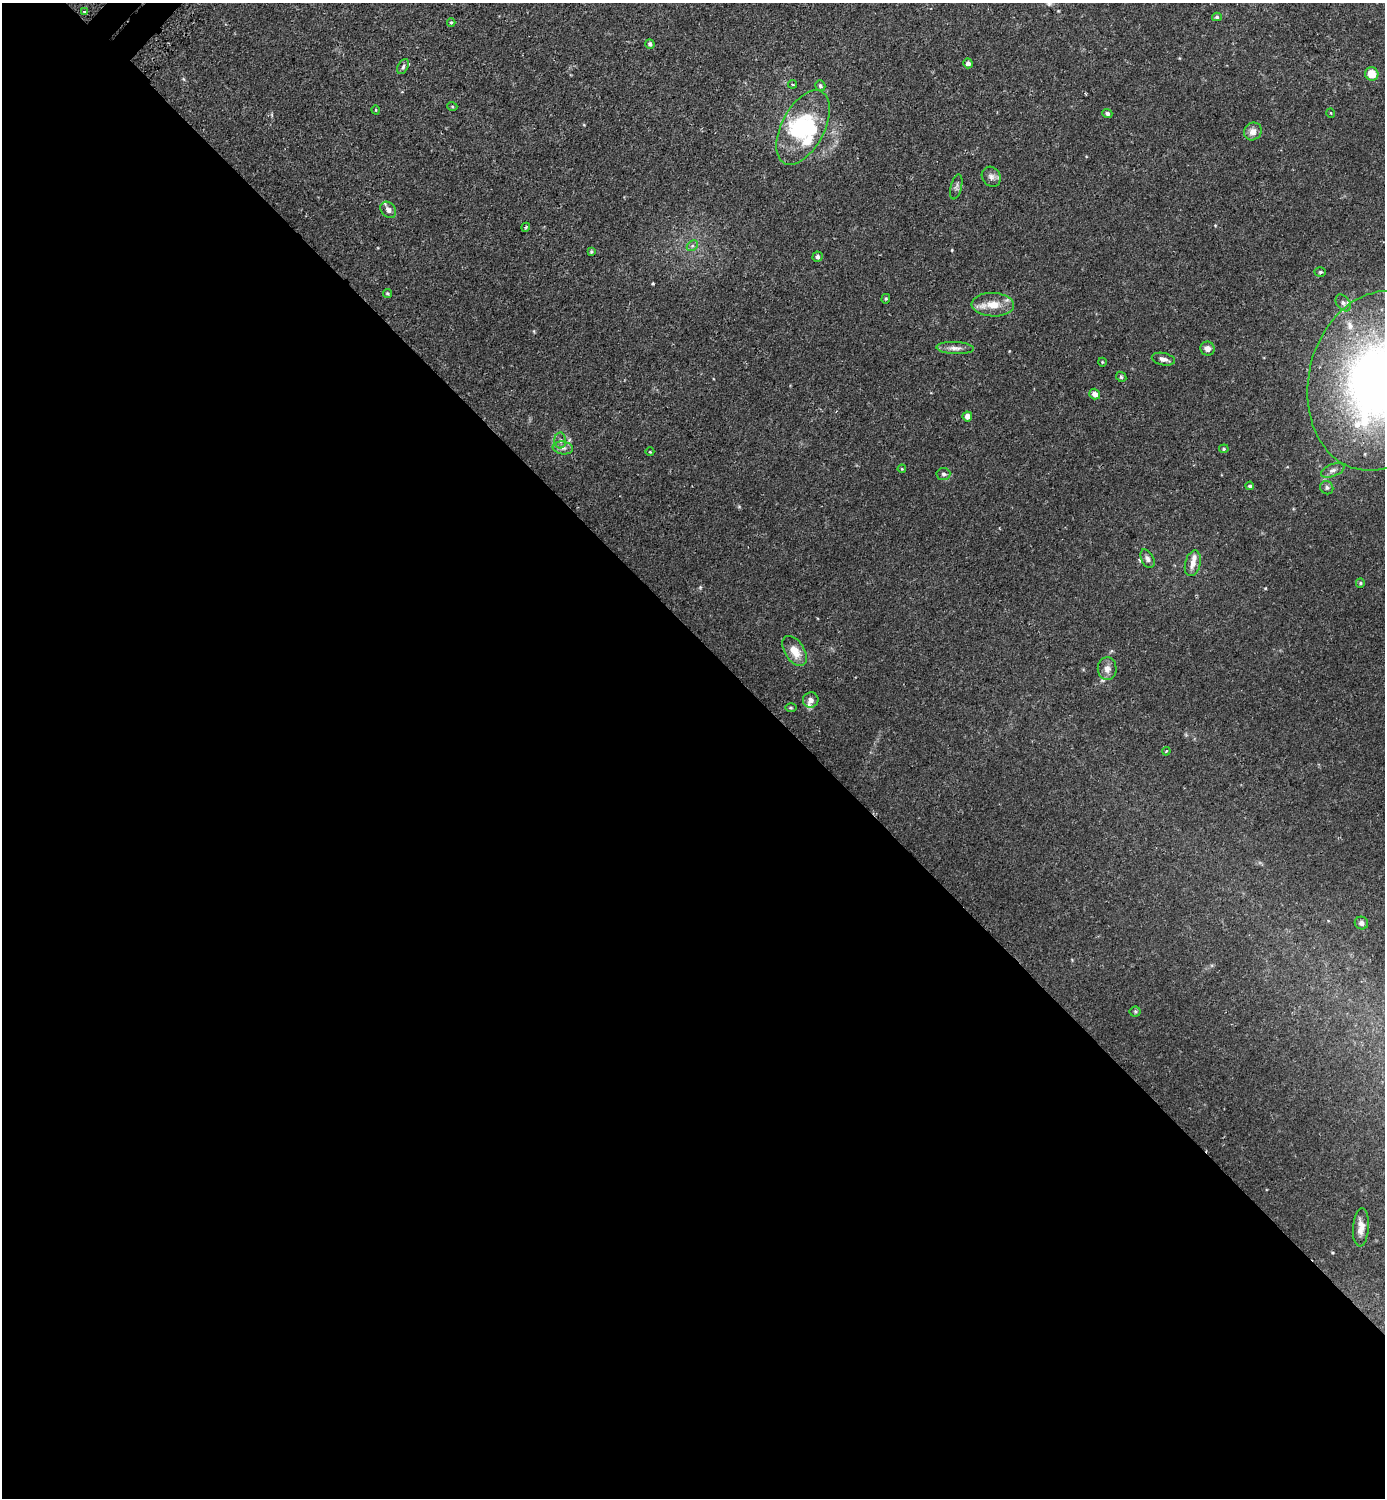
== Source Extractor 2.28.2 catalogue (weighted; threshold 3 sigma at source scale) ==
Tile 14 of 4 x 4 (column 2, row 4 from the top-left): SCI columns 1559-2941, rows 19-1514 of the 6036 x 6033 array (HDU 1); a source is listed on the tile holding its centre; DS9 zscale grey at full resolution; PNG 1387 x 1500 px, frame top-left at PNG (2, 3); each listed source drawn as its Kron ellipse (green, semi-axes under 4 px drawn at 4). Shown black and unused: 58% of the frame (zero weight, under 2 of 3 exposures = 3% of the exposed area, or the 3 px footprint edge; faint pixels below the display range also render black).
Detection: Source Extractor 2.28.2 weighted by HDU 2 'WHT'; one run over the whole footprint, this tile lists its part. Background 0.0442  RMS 0.0047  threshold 0.021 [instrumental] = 3 sigma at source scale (4.5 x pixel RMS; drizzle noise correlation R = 1.50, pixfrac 1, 0.05/0.05 arcsec/px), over >= 5 px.
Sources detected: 63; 2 inside a brighter object's white glare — neither listed nor drawn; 6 inside a brighter listed object's ellipse — not listed separately; the other 55 listed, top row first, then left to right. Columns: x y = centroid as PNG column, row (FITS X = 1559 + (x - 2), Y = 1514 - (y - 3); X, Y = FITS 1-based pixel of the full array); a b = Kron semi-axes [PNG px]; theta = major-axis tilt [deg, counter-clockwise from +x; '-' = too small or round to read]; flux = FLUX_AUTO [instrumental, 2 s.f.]
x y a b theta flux
84 12 3 3 - 0.5
1217 17 5 4 - 0.68
451 23 4 4 - 0.7
650 44 5 4 - 1.2
968 63 5 4 - 1.8
403 67 8 5 63 1
1372 74 7 6 - 6.4
792 84 4 3 - 0.51
820 86 6 5 - 0.83
452 106 5 3 - 0.43
376 110 4 3 - 0.33
1107 113 5 4 - 1.2
1331 113 5 3 - 0.32
803 127 40 21 62 31
1253 131 9 8 - 2.9
991 177 10 9 - 2.1
956 187 13 5 76 1.4
388 210 9 6 -48 1.9
526 227 4 3 - 0.57
692 246 6 4 44 0.86
591 252 4 4 - 0.59
818 257 5 5 - 1
1320 272 6 4 3 0.76
387 293 4 4 - 0.55
886 299 5 4 - 0.45
1343 303 9 6 -54 1.7
993 305 21 11 -2 7
955 348 19 6 -3 2.7
1207 349 7 7 - 2.4
1163 359 12 6 -12 2
1102 362 4 3 - 0.37
1121 377 5 4 - 0.62
1378 381 91 69 76 280
1095 394 5 5 - 2.9
967 416 5 5 - 2.6
560 441 8 6 90 1.4
563 448 10 6 -9 1.9
1224 449 5 4 - 0.58
650 452 4 3 - 0.35
902 469 4 3 - 0.35
1333 470 12 6 22 1.9
943 474 7 6 - 1.1
1250 486 4 4 - 0.72
1327 488 7 6 - 1.1
1147 559 10 6 -63 1.6
1193 563 13 7 75 3.4
1360 583 5 4 - 0.56
795 651 17 9 -57 6.8
1107 669 11 9 -89 2.9
811 700 8 7 - 2.2
791 708 5 3 - 0.53
1166 751 4 3 - 0.5
1361 923 7 6 - 1.7
1135 1012 5 5 - 0.6
1361 1227 19 8 86 3.9
Isophote crosses this tile's border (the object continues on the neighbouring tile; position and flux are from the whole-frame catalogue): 1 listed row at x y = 1378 381